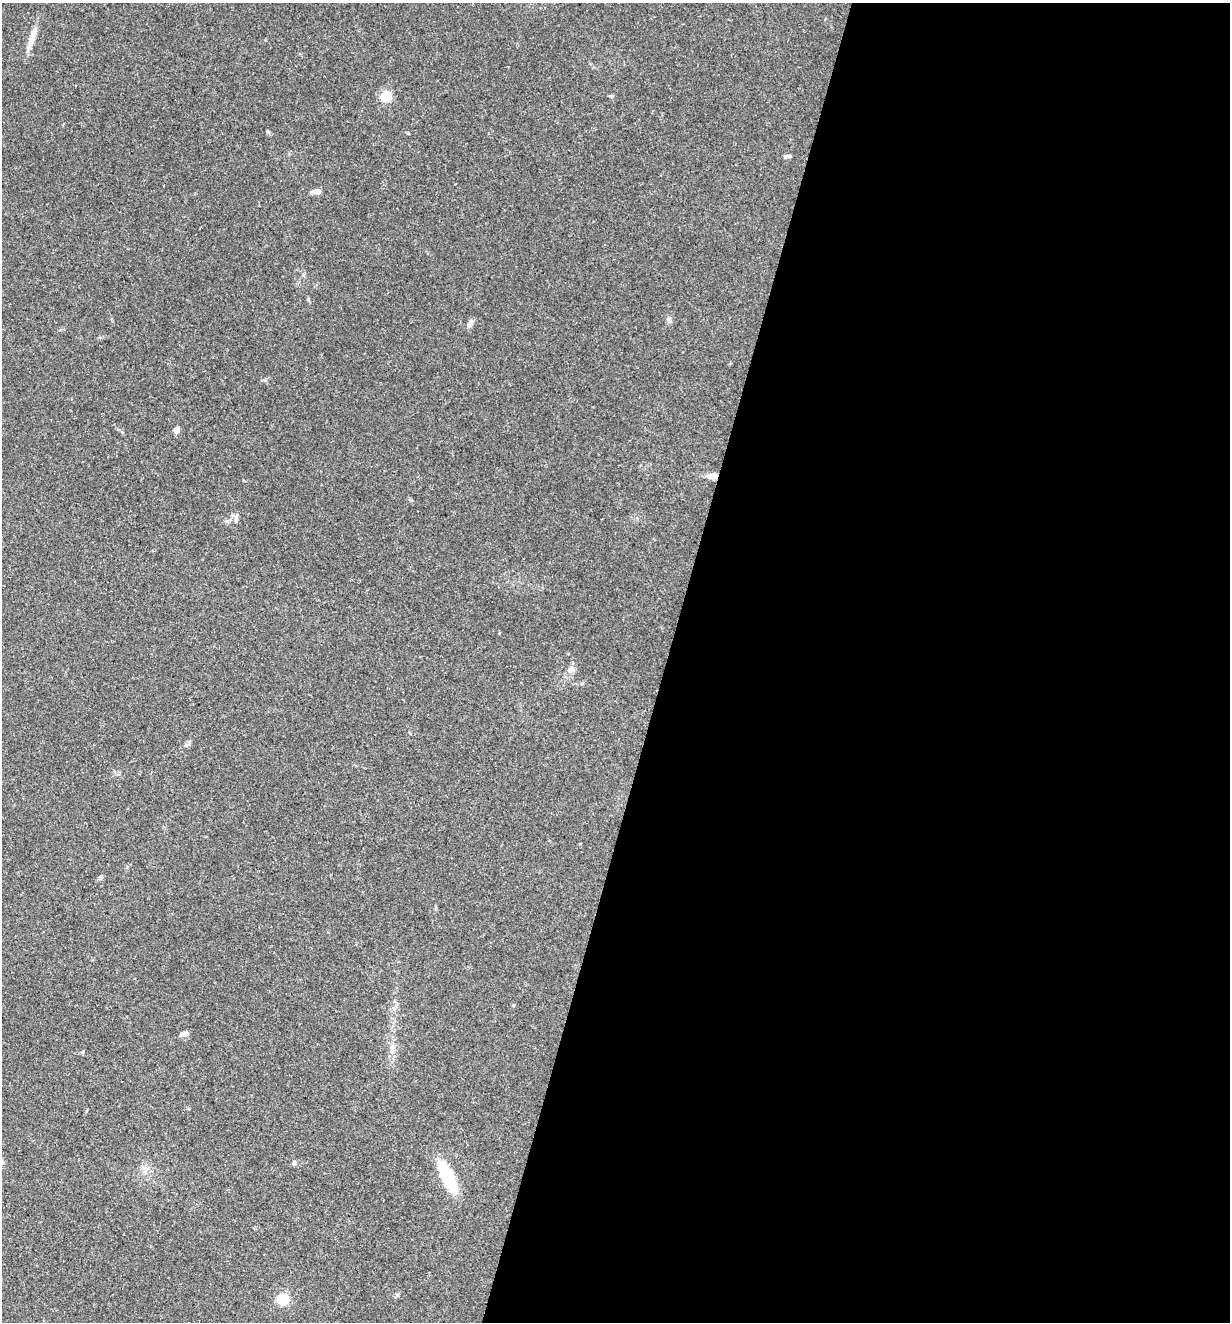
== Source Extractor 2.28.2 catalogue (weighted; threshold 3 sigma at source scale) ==
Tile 12 of 4 x 4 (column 4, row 3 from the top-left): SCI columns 3942-5169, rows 1321-2640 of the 5297 x 5282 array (HDU 1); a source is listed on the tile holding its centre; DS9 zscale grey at full resolution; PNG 1232 x 1324 px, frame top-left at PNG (2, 3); no overlay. Shown black and unused: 46% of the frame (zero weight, under 3 of 5 exposures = <1% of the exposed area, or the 3 px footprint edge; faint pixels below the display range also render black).
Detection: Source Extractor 2.28.2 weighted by HDU 2 'WHT'; one run over the whole footprint, this tile lists its part. Background 0.107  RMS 0.0066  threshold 0.0299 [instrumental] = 3 sigma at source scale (4.5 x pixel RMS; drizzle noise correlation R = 1.50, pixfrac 1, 0.05/0.05 arcsec/px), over >= 5 px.
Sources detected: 20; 1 inside a brighter object's white glare — not listed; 1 inside a brighter listed object's ellipse — not listed separately; the other 18 listed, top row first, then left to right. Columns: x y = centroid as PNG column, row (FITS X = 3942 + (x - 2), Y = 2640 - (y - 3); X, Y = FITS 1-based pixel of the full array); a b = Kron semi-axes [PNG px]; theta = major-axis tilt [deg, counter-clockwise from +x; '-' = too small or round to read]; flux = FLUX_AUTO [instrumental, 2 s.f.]
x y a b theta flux
33 34 23 8 77 6.3
611 96 6 4 0 1.1
384 97 7 7 - 12
268 132 6 3 -19 0.82
789 156 8 5 0 1.6
316 191 13 6 0 3.3
669 320 8 6 -89 1.7
470 323 11 6 66 2.6
177 430 7 6 - 2.8
713 476 12 6 -4 5.8
236 517 10 4 83 1.7
571 670 11 9 34 3.2
101 878 7 5 47 1.4
185 1034 11 5 13 2.6
392 1047 10 4 77 2.1
294 1163 6 6 - 1.6
447 1177 31 10 -62 42
283 1299 5 5 - 66
Overlapping masked pixels (flux is a lower limit): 1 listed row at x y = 713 476